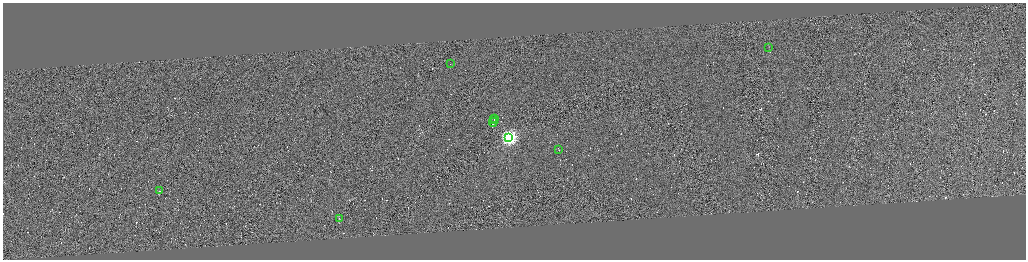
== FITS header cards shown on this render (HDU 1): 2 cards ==
NAXIS1  =                 4093
NAXIS2  =                 1029

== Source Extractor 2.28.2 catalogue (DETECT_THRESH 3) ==
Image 4093 x 1029 px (HDU 1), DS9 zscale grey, zoomed out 1/4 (1 PNG px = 4 x 4 image px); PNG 1028 x 262 px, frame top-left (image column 2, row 1028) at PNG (3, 3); each listed source drawn as its Kron ellipse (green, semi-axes under 4 px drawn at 4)
Background 0.54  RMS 4.1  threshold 12.4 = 3 sigma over >= 5 px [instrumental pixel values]
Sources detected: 401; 392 cannot appear on this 1/4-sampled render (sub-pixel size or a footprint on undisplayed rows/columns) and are neither listed nor drawn; the other 9 listed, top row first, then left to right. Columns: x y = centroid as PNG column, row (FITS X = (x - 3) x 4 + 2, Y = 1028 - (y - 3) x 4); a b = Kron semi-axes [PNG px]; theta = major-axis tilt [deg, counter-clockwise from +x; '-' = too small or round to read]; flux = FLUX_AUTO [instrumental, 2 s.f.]
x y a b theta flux
769 48 2 1 - 380
451 64 2 1 - 13000
495 119 2 1 - 24000
494 120 3 1 - 31000
493 123 4 1 - 44000
509 138 4 4 - 660000
559 150 3 1 - 22000
160 191 2 1 - 11000
340 218 2 1 - 20000
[392 sub-pixel or undisplayed-footprint detections neither listed nor drawn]